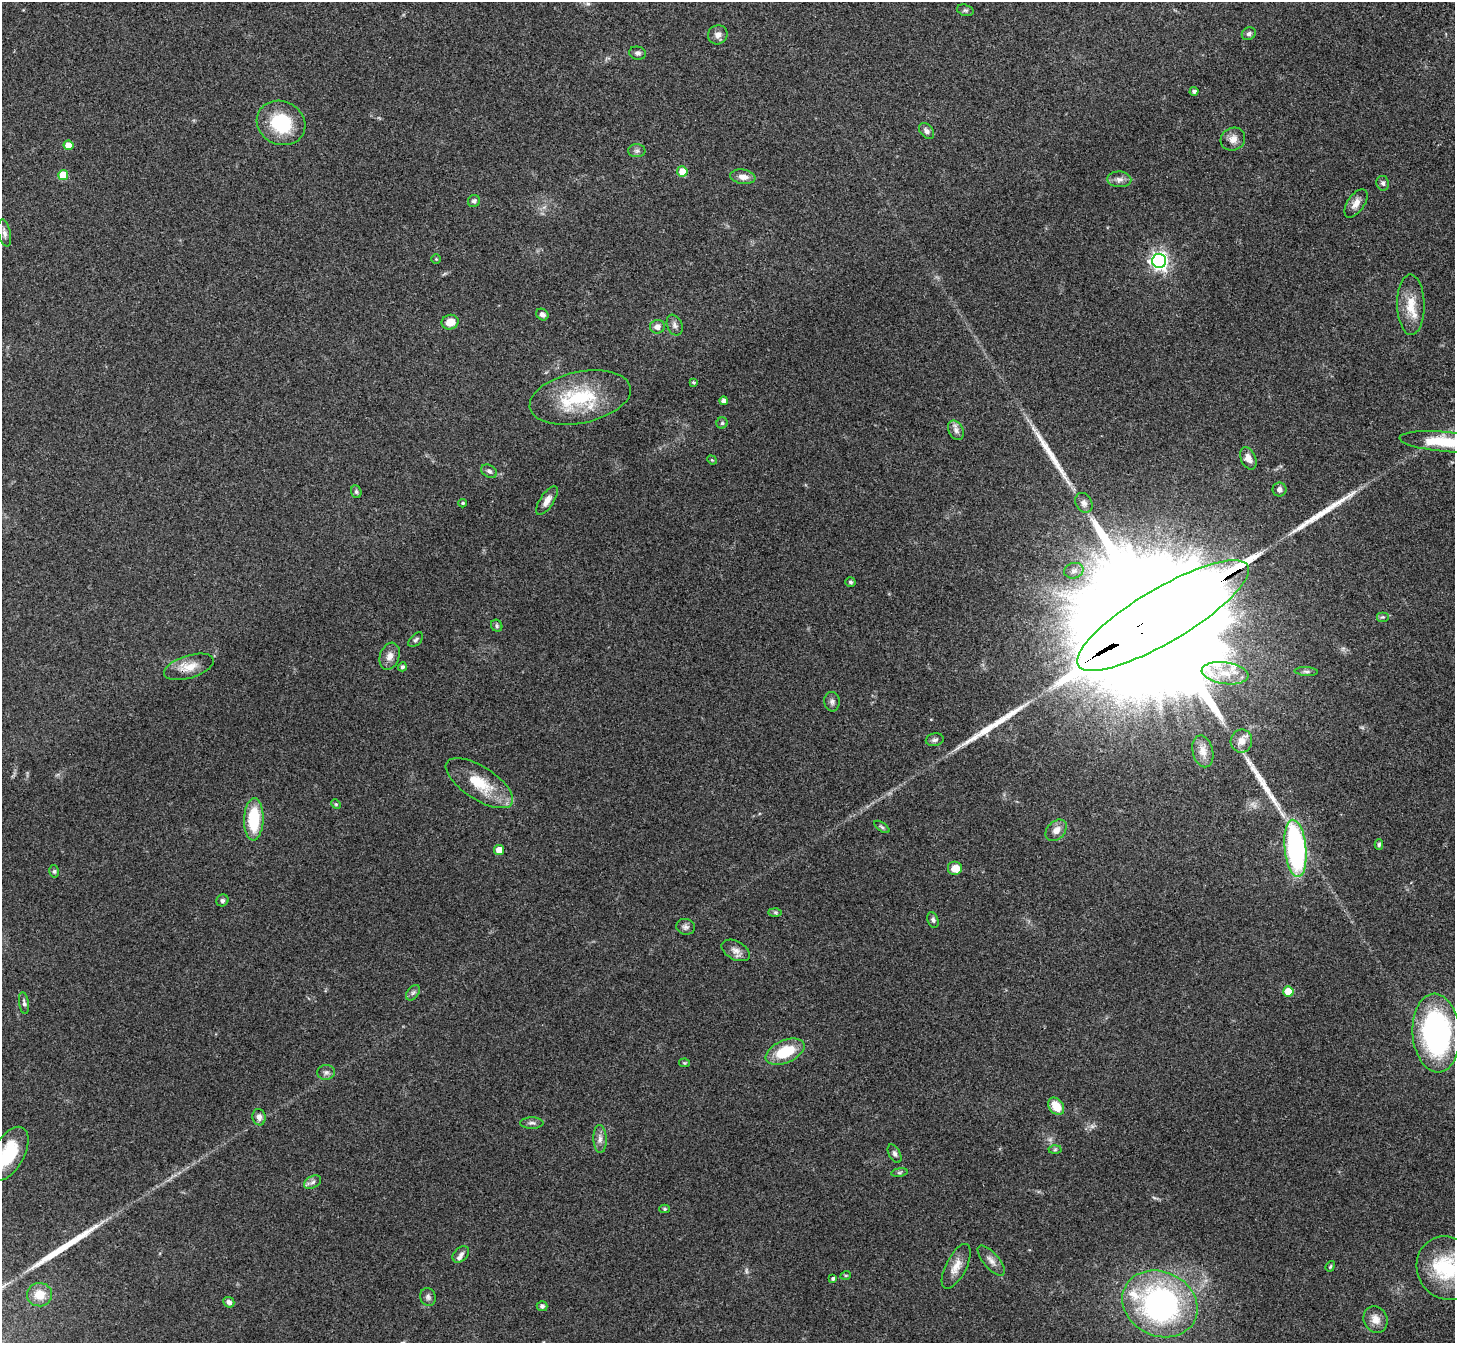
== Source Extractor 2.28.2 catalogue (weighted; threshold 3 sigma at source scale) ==
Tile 10 of 4 x 4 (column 2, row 3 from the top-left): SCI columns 1533-2985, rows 1558-2898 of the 5973 x 5932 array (HDU 1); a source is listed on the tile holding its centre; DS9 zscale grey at full resolution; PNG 1457 x 1345 px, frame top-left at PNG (2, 2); each listed source drawn as its Kron ellipse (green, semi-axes under 4 px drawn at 4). Shown black and unused: <1% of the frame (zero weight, under 3 of 4 exposures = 5% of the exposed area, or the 3 px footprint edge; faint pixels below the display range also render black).
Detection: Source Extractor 2.28.2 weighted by HDU 2 'WHT'; one run over the whole footprint, this tile lists its part. Background 0.0835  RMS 0.0064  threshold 0.0287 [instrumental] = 3 sigma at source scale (4.5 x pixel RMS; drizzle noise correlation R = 1.50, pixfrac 1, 0.05/0.05 arcsec/px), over >= 5 px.
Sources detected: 109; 2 too faint to see at this stretch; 5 long thin detections or spike segments (spike, bleed or trail) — neither listed nor drawn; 3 inside a brighter listed object's ellipse — not listed separately; the other 99 listed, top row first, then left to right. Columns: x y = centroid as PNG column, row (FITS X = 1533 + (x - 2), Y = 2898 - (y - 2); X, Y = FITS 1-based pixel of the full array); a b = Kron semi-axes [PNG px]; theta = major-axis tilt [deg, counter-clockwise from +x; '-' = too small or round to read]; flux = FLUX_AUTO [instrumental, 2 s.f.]
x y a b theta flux
965 10 8 5 -17 1.2
1249 34 7 6 - 1.6
718 35 10 9 - 3.4
638 53 8 6 -13 1.9
1194 91 4 4 - 1.4
281 123 25 21 -24 33
927 131 9 6 -50 2.3
1233 139 12 11 - 4.7
69 145 5 5 - 7.8
637 151 9 6 1 1.8
682 171 5 5 - 9.9
63 175 5 5 - 19
743 177 13 7 -8 4.5
1119 179 12 8 -2 3.2
1383 183 7 6 - 1.8
474 201 6 6 - 1.8
1356 203 16 8 55 4.7
4 233 14 6 -77 2.6
436 259 4 4 - 0.66
1159 261 7 7 - 250
1411 305 30 14 -89 14
542 314 6 5 - 2.4
450 322 8 7 - 8
675 325 11 7 -66 2.3
657 327 7 7 - 3.8
693 382 3 3 - 1
580 397 51 25 12 44
724 401 4 4 - 3
722 423 5 5 - 1
956 430 10 7 -63 2.9
1445 442 46 10 -5 28
1248 458 11 7 -66 4.1
712 460 5 4 - 0.58
489 471 8 6 -27 1.7
1279 490 7 7 - 2.4
356 492 6 5 - 1.2
547 501 16 7 57 4.8
463 503 4 4 - 0.74
1084 503 10 8 -61 3
1074 571 10 7 14 2.8
850 582 5 5 - 1.3
1163 616 98 27 31 88000
1383 617 6 5 - 1.2
497 626 6 5 - 1.2
416 640 9 5 45 1.5
390 656 14 9 69 4.6
189 667 26 11 17 9
402 667 4 4 - 1.5
1306 672 12 4 -3 1.5
1225 673 23 11 -8 13
832 702 10 7 -84 2
935 740 9 6 11 1.9
1241 741 11 11 - 5.2
1203 751 16 10 -77 5.2
479 783 38 16 -33 22
336 804 5 4 - 0.78
254 819 21 9 88 29
882 827 9 4 -36 1.2
1056 830 12 8 45 4.8
1379 844 5 4 - 1.1
1295 848 29 11 -84 120
499 850 5 5 - 7.3
955 868 7 7 - 6.8
54 871 6 5 - 1.1
222 900 6 5 - 1.5
775 912 6 4 -1 1
933 920 8 5 -68 1.5
685 927 9 7 -10 2.2
736 950 15 9 -28 4.3
1288 991 5 5 - 15
413 993 9 5 53 1.7
24 1003 11 5 -82 1.6
1436 1033 39 24 -86 130
785 1052 20 11 24 22
685 1063 5 4 - 0.67
326 1072 9 7 5 2.2
1056 1106 9 7 -54 10
259 1117 8 6 -80 2.9
532 1123 11 5 0 2
600 1139 14 6 -88 3.3
1055 1150 6 4 2 0.92
8 1154 30 15 60 30
895 1154 10 5 -62 1.9
899 1172 8 4 9 1.2
313 1182 9 6 28 2
665 1209 5 4 - 0.97
461 1254 9 6 45 2.4
991 1260 18 7 -49 4.1
956 1266 25 10 63 7.5
1330 1266 6 4 68 0.87
1447 1268 33 29 -59 43
846 1275 5 3 - 0.67
833 1278 4 4 - 1.2
40 1295 12 11 - 9.1
428 1297 9 7 -67 2
229 1302 6 5 - 2.5
1160 1304 39 32 -26 160
542 1306 5 5 - 1.7
1376 1319 14 11 -64 6
Overlapping masked pixels (flux is a lower limit): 1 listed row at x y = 1163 616
Isophote crosses this tile's border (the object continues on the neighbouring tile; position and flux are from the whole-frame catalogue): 3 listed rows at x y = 1445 442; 8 1154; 1447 1268